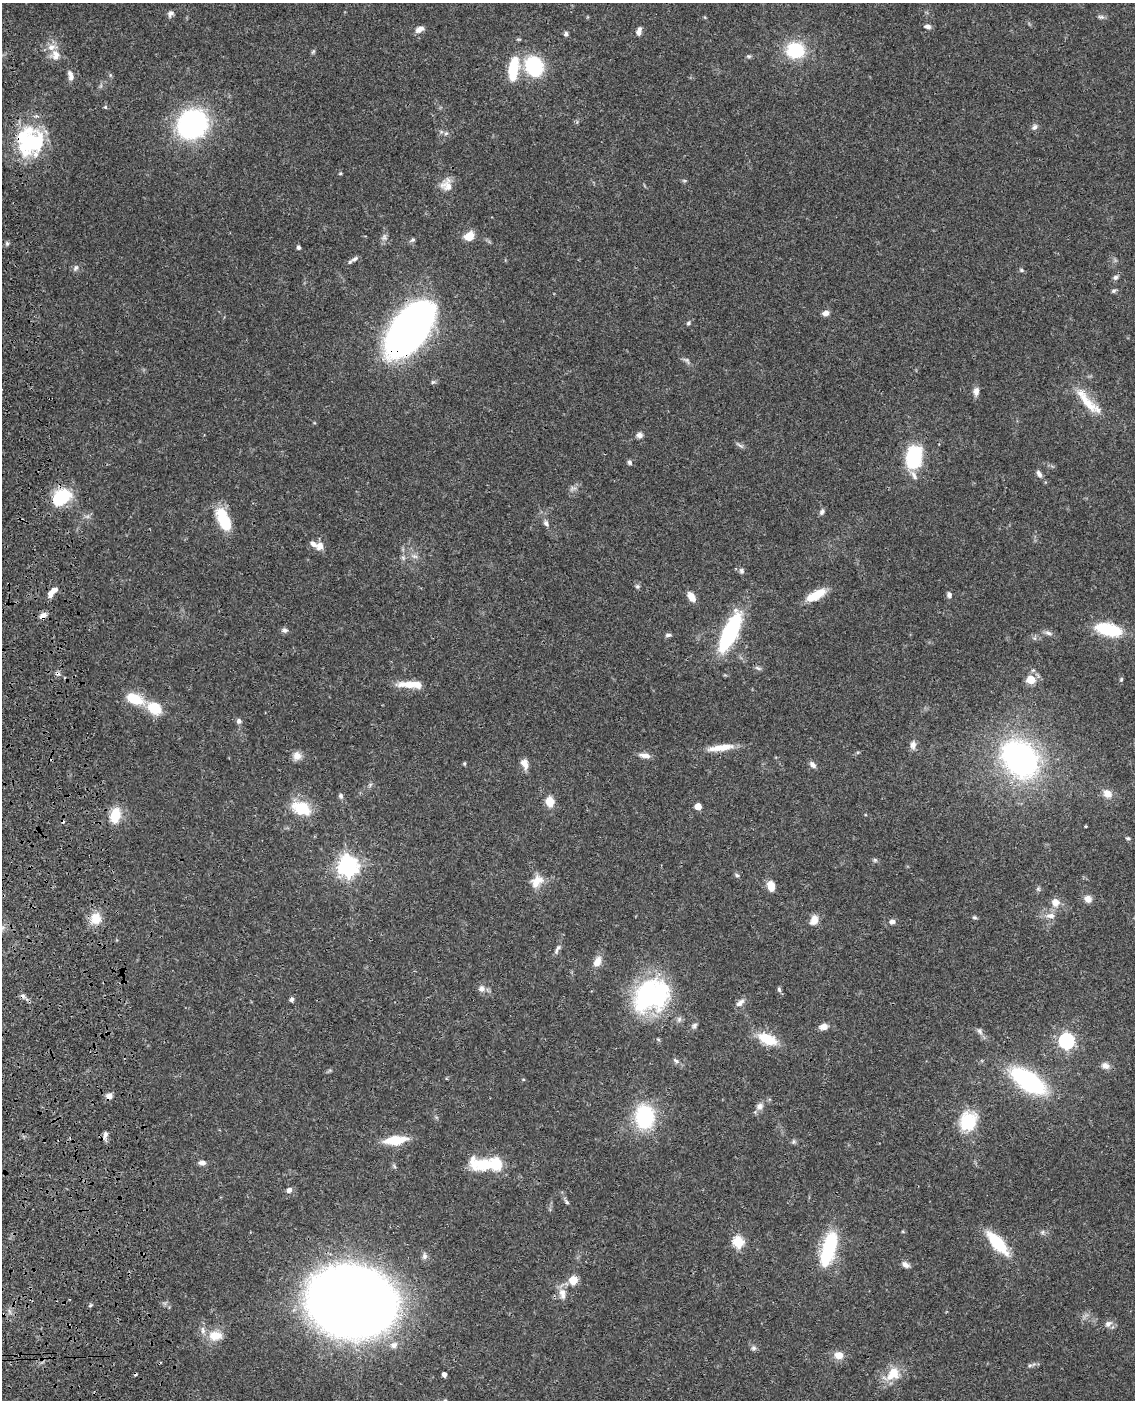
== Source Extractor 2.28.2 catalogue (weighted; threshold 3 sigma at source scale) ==
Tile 7 of 4 x 3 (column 3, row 2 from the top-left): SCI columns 2387-3519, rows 1654-3051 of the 4769 x 4604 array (HDU 1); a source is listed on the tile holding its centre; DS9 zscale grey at full resolution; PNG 1137 x 1402 px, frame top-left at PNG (2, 3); no overlay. Shown black and unused: <1% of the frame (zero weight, under 3 of 4 exposures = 6% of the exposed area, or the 3 px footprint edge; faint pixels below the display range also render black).
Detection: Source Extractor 2.28.2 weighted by HDU 2 'WHT'; one run over the whole footprint, this tile lists its part. Background 0.0444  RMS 0.0028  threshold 0.0126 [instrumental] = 3 sigma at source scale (4.5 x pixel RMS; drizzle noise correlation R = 1.50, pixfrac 1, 0.05/0.05 arcsec/px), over >= 5 px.
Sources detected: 155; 1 too faint to see at this stretch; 2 inside a brighter object's white glare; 3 cosmic-ray / hot-pixel residue — not listed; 5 inside a brighter listed object's ellipse — not listed separately; the other 144 listed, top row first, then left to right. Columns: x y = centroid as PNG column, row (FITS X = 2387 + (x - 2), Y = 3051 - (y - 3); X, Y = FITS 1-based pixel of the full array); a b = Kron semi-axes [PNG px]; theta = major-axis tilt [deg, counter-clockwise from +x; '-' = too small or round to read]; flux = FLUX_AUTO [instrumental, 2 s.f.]
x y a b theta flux
170 14 8 6 58 1
1101 17 9 5 -3 0.69
927 26 9 5 -6 1
419 29 11 6 26 1.7
639 32 9 5 77 1.4
566 34 6 5 - 0.64
795 50 14 13 - 16
313 52 8 4 48 0.41
55 55 14 13 - 2.8
749 56 7 5 -19 0.45
534 66 15 12 -62 24
513 68 28 10 81 12
70 75 14 7 -78 1.4
105 107 5 4 - 0.4
192 124 21 19 39 67
1035 127 8 7 - 0.92
446 133 6 4 19 0.48
30 141 33 31 -78 24
340 173 4 4 - 0.3
446 185 17 15 80 3.2
469 236 7 6 - 5.8
384 237 9 7 -79 1
413 240 8 5 27 0.53
7 243 5 5 - 0.48
298 247 5 4 - 0.57
354 259 12 5 26 0.93
76 268 9 6 59 0.76
1021 270 5 5 - 0.4
1115 277 7 6 - 0.73
1114 291 7 5 22 0.49
825 313 7 6 - 1.5
688 323 6 5 - 0.52
409 330 40 20 54 270
433 382 6 5 - 0.47
976 391 10 7 83 1.5
1088 402 48 11 -48 7.3
639 435 8 7 - 1.1
740 445 14 3 -27 0.57
914 458 18 12 76 26
630 462 7 5 -72 0.64
1039 474 9 5 -60 1
914 475 15 6 -60 1.4
573 488 10 5 0 0.84
61 497 21 14 37 14
822 512 8 6 75 0.8
223 519 23 10 -65 12
546 523 8 6 -51 0.92
320 546 10 8 62 2
415 556 9 5 -19 0.93
403 558 7 4 -56 0.54
741 571 8 6 -75 0.73
637 586 6 5 - 0.53
54 590 9 6 29 1.5
816 595 22 8 28 7
949 595 8 6 -66 0.88
691 597 12 7 -56 2.5
43 615 10 7 36 1.5
1109 629 24 10 -13 18
285 630 9 6 -3 0.85
730 632 33 11 65 38
1048 633 10 6 -16 0.93
668 635 9 5 1 0.65
758 668 10 4 -26 0.57
1121 679 6 4 70 0.41
1031 680 5 5 - 9.2
409 684 34 9 -1 4.5
135 699 23 12 -23 7.2
154 708 14 11 -32 7.7
239 721 6 6 - 0.9
913 745 11 7 88 1.3
721 748 33 7 8 4.7
645 755 16 6 -7 1.6
297 756 11 10 - 2
1020 759 39 30 -49 68
464 763 5 4 - 0.32
525 764 12 7 -69 2.1
813 765 9 6 -47 1.1
370 785 7 4 59 0.48
1107 794 13 10 -38 2.4
341 796 7 6 - 0.64
550 801 9 7 -82 4.6
698 806 5 5 - 4.1
301 808 23 15 -21 9
115 815 14 9 78 7.2
1085 826 3 3 - 0.48
1128 838 6 4 9 0.44
875 860 6 5 - 0.46
348 866 7 7 - 180
737 875 7 4 -28 0.46
537 881 17 12 51 3.8
771 886 10 7 -78 3.2
1038 889 6 4 -46 0.48
1088 899 9 8 - 1.8
1055 902 10 9 - 2.5
1050 916 13 7 -1 1.9
974 917 6 5 - 0.44
96 918 12 11 - 5
814 920 13 9 67 2.3
892 922 8 6 9 1.1
557 949 15 5 58 1
597 962 12 8 64 2.7
481 989 9 9 - 1.4
779 989 7 5 -73 0.54
651 995 37 29 28 46
292 999 5 5 - 0.84
740 1003 13 7 40 1.4
694 1025 8 6 34 0.72
823 1027 9 7 10 1.9
980 1031 11 6 -60 0.99
767 1039 20 10 -23 8.7
1066 1041 7 6 - 67
676 1061 9 5 -35 0.77
1105 1066 10 9 - 1.5
523 1079 5 3 - 0.23
1028 1081 28 13 -34 44
109 1096 9 7 36 1.4
760 1106 10 8 36 1.4
645 1116 22 17 -84 24
968 1121 21 17 67 11
105 1135 13 6 73 1.1
395 1140 19 8 6 10
793 1142 6 5 - 0.5
202 1163 9 6 1 1
484 1164 36 15 -5 11
289 1190 6 5 - 1.2
567 1202 9 4 -55 0.56
1042 1232 7 4 89 0.48
738 1242 6 6 - 22
997 1243 20 8 -49 18
828 1253 30 16 69 17
424 1256 9 6 79 0.89
905 1265 10 6 -27 1.3
573 1280 5 5 - 8.7
562 1294 16 9 -81 2.4
351 1302 50 40 -10 670
90 1305 6 5 - 0.41
1108 1324 9 7 42 1.2
215 1336 19 13 0 4.4
394 1345 11 9 18 1.7
753 1348 7 7 - 0.76
839 1355 10 8 -13 2.9
1030 1365 6 4 41 0.44
893 1374 22 15 42 6
444 1375 4 4 - 1.3
Overlapping masked pixels (flux is a lower limit): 7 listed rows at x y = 30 141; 409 330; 43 615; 730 632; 1028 1081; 109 1096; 351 1302